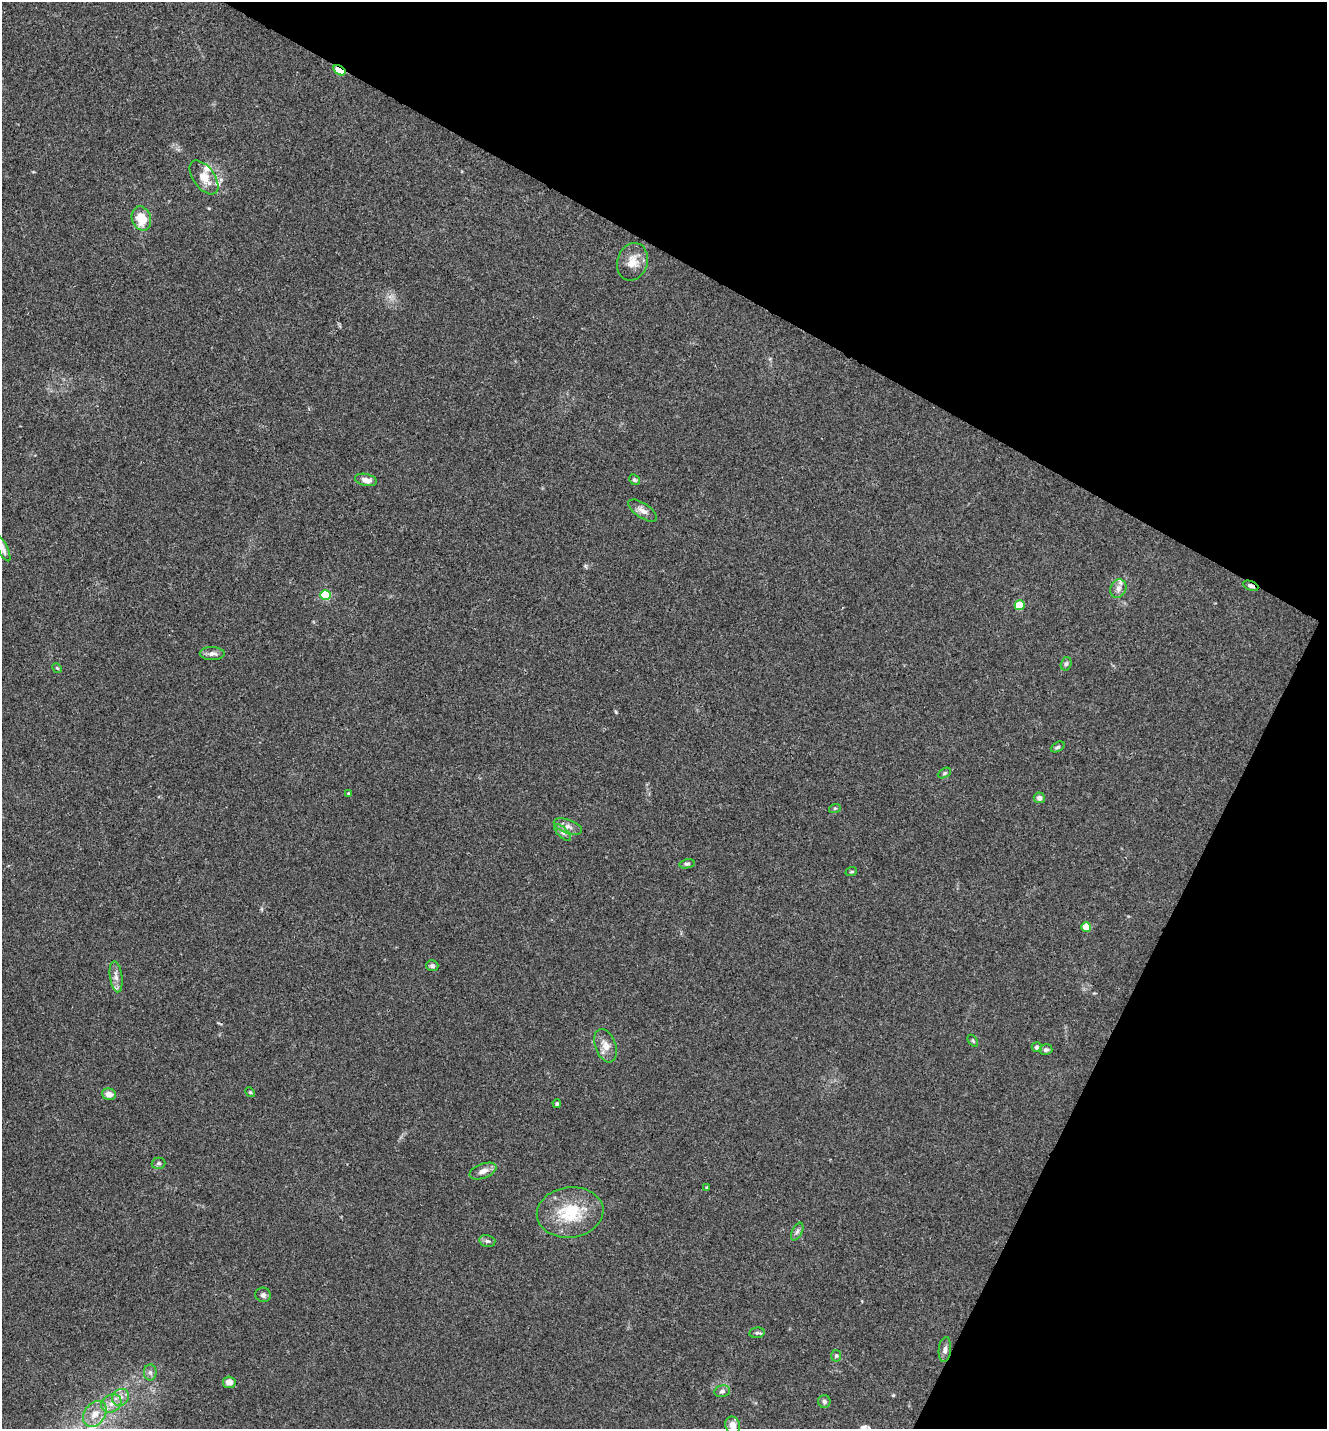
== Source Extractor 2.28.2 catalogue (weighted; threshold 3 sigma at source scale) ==
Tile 8 of 4 x 4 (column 4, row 2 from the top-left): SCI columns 4257-5581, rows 2859-4285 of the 5726 x 5715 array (HDU 1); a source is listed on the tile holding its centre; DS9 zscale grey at full resolution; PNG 1329 x 1431 px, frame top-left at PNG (2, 2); each listed source drawn as its Kron ellipse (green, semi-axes under 4 px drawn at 4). Shown black and unused: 27% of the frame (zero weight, under 3 of 4 exposures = <1% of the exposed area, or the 3 px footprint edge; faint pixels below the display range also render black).
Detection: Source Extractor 2.28.2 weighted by HDU 2 'WHT'; one run over the whole footprint, this tile lists its part. Background 0.0238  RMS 0.0045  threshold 0.0202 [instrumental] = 3 sigma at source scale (4.5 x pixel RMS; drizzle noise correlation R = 1.50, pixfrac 1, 0.05/0.05 arcsec/px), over >= 5 px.
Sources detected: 56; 4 inside a brighter listed object's ellipse — not listed separately; the other 52 listed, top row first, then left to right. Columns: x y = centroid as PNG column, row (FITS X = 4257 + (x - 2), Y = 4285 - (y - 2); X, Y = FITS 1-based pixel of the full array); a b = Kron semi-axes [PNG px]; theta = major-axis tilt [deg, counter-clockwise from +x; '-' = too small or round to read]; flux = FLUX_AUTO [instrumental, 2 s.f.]
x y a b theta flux
339 70 7 4 -32 17
204 177 19 10 -54 6.8
141 218 12 9 -73 9.9
632 262 19 15 73 6.2
366 480 11 6 -13 3.1
634 480 6 4 -43 0.73
643 510 16 7 -34 3
2 548 15 5 -63 2.2
1251 586 8 4 -22 1.1
1118 589 9 8 - 2.1
326 595 5 5 - 22
1020 605 5 5 - 14
212 654 12 6 -1 2.1
1066 664 7 5 73 0.91
57 668 5 4 - 0.54
1058 747 7 4 27 0.85
944 773 7 4 28 0.72
348 793 4 3 - 0.37
1039 798 5 5 - 2.2
835 808 6 4 18 0.51
568 826 15 7 -19 2.6
562 832 11 5 -44 1.4
687 864 8 4 10 0.85
851 872 6 3 19 0.53
1086 927 5 4 - 8.6
432 966 6 5 - 1.1
116 977 16 6 -83 2.6
973 1041 7 3 -54 0.53
606 1046 17 10 -70 4.4
1037 1047 5 5 - 1.3
1046 1050 6 5 - 1.1
250 1092 5 4 - 0.51
109 1094 7 5 -18 3.1
557 1103 4 4 - 0.68
159 1163 7 5 -1 0.94
483 1171 14 7 20 3
707 1188 3 3 - 0.66
570 1212 33 25 8 21
797 1232 9 5 63 1.2
487 1241 8 6 -13 1.1
263 1295 7 7 - 1.3
757 1333 8 5 7 1
945 1349 13 6 84 2
836 1356 6 5 - 0.74
150 1372 8 6 -89 1.4
229 1382 6 6 - 3.2
722 1391 8 6 10 1.3
121 1397 9 8 - 2.5
824 1401 6 6 - 1.1
111 1403 10 8 31 3.5
95 1414 14 10 54 5.1
733 1425 9 7 -69 3.9
Overlapping masked pixels (flux is a lower limit): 2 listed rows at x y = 339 70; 1251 586
Isophote crosses this tile's border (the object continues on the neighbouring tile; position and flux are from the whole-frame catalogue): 2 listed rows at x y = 2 548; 733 1425